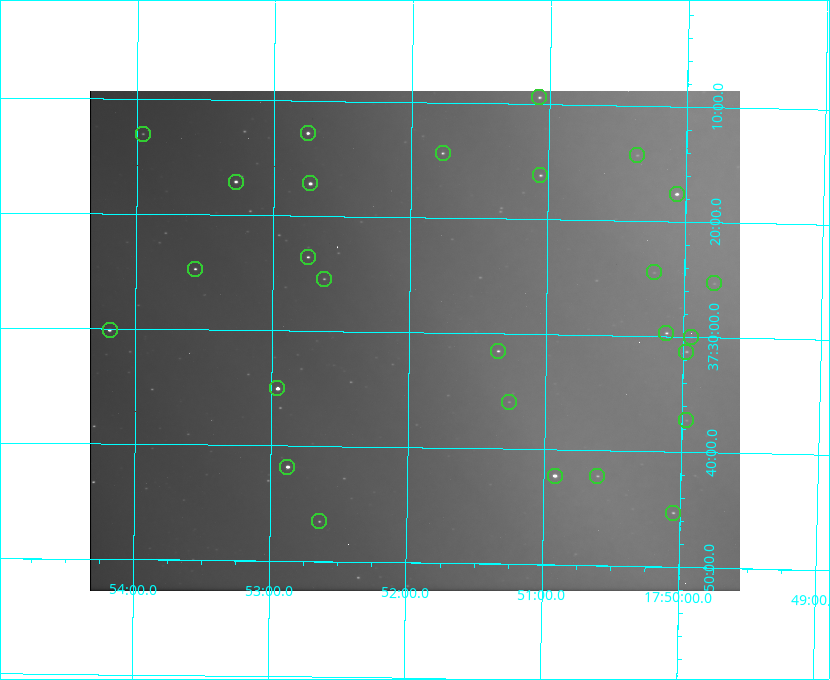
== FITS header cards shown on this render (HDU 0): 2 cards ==
NAXIS1  =                  650 / Width of table row in bytes
NAXIS2  =                  500 / Number of rows in table

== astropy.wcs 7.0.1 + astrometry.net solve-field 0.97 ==
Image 650 x 500 px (HDU 0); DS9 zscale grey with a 90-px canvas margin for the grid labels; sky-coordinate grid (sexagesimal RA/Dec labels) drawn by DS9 from the SOLVED WCS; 27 Tycho-2 reference stars matched to detected sources circled (green)
Header WCS: none
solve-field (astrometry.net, Tycho-2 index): SOLVED blind (the file carries no WCS)
Solved WCS: RA---TAN-SIP/DEC--TAN-SIP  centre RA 17:51:57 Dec +37:31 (267.99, +37.51 deg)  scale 5.21 arcsec/px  FOV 56.5' x 43.4'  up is +179 deg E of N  parity flipped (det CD > 0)
(file carries no celestial WCS; the grid is the blind solution)
Tycho-2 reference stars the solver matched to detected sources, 27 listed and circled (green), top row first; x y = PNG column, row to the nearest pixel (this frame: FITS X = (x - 90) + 1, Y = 500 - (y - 91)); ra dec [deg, ICRS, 3 dp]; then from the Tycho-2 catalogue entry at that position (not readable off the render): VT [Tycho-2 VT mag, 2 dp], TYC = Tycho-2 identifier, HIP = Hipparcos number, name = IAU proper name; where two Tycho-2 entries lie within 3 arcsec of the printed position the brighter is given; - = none
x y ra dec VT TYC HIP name
539 97 267.768 +37.157 9.98 2620-745-1 - -
308 133 268.189 +37.213 9.71 2620-542-1 - -
143 134 268.489 +37.217 11.29 2620-732-1 - -
443 153 267.943 +37.240 10.39 2620-505-1 - -
637 155 267.589 +37.238 11.09 2619-212-1 - -
540 175 267.764 +37.270 10.17 2620-784-1 - -
236 182 268.319 +37.285 9.88 2620-536-1 - -
310 183 268.183 +37.286 8.98 2620-786-1 87506 -
677 194 267.517 +37.293 8.96 2619-379-1 - -
308 257 268.186 +37.393 10.44 2620-175-1 - -
195 269 268.392 +37.412 10.60 2620-800-1 - -
654 272 267.555 +37.408 11.50 2619-358-1 - -
324 279 268.156 +37.424 11.25 2620-712-1 - -
714 283 267.445 +37.422 11.17 2619-451-1 - -
110 330 268.547 +37.501 9.83 3089-1021-1 - -
666 333 267.531 +37.495 10.07 2619-274-1 - -
691 337 267.485 +37.500 11.33 2619-40-1 - -
498 351 267.836 +37.525 9.96 3089-889-1 - -
686 352 267.494 +37.522 10.35 3088-270-1 - -
277 388 268.239 +37.584 8.64 3089-755-1 - -
509 402 267.815 +37.598 11.54 3089-1081-1 - -
686 420 267.491 +37.621 11.40 3088-1284-1 - -
287 467 268.219 +37.697 8.93 3089-671-1 - -
555 476 267.730 +37.705 8.13 3089-1203-1 87349 -
597 476 267.652 +37.703 11.04 3089-693-1 - -
673 513 267.512 +37.755 10.10 3089-2332-1 - -
319 521 268.159 +37.775 11.22 3089-2245-1 - -